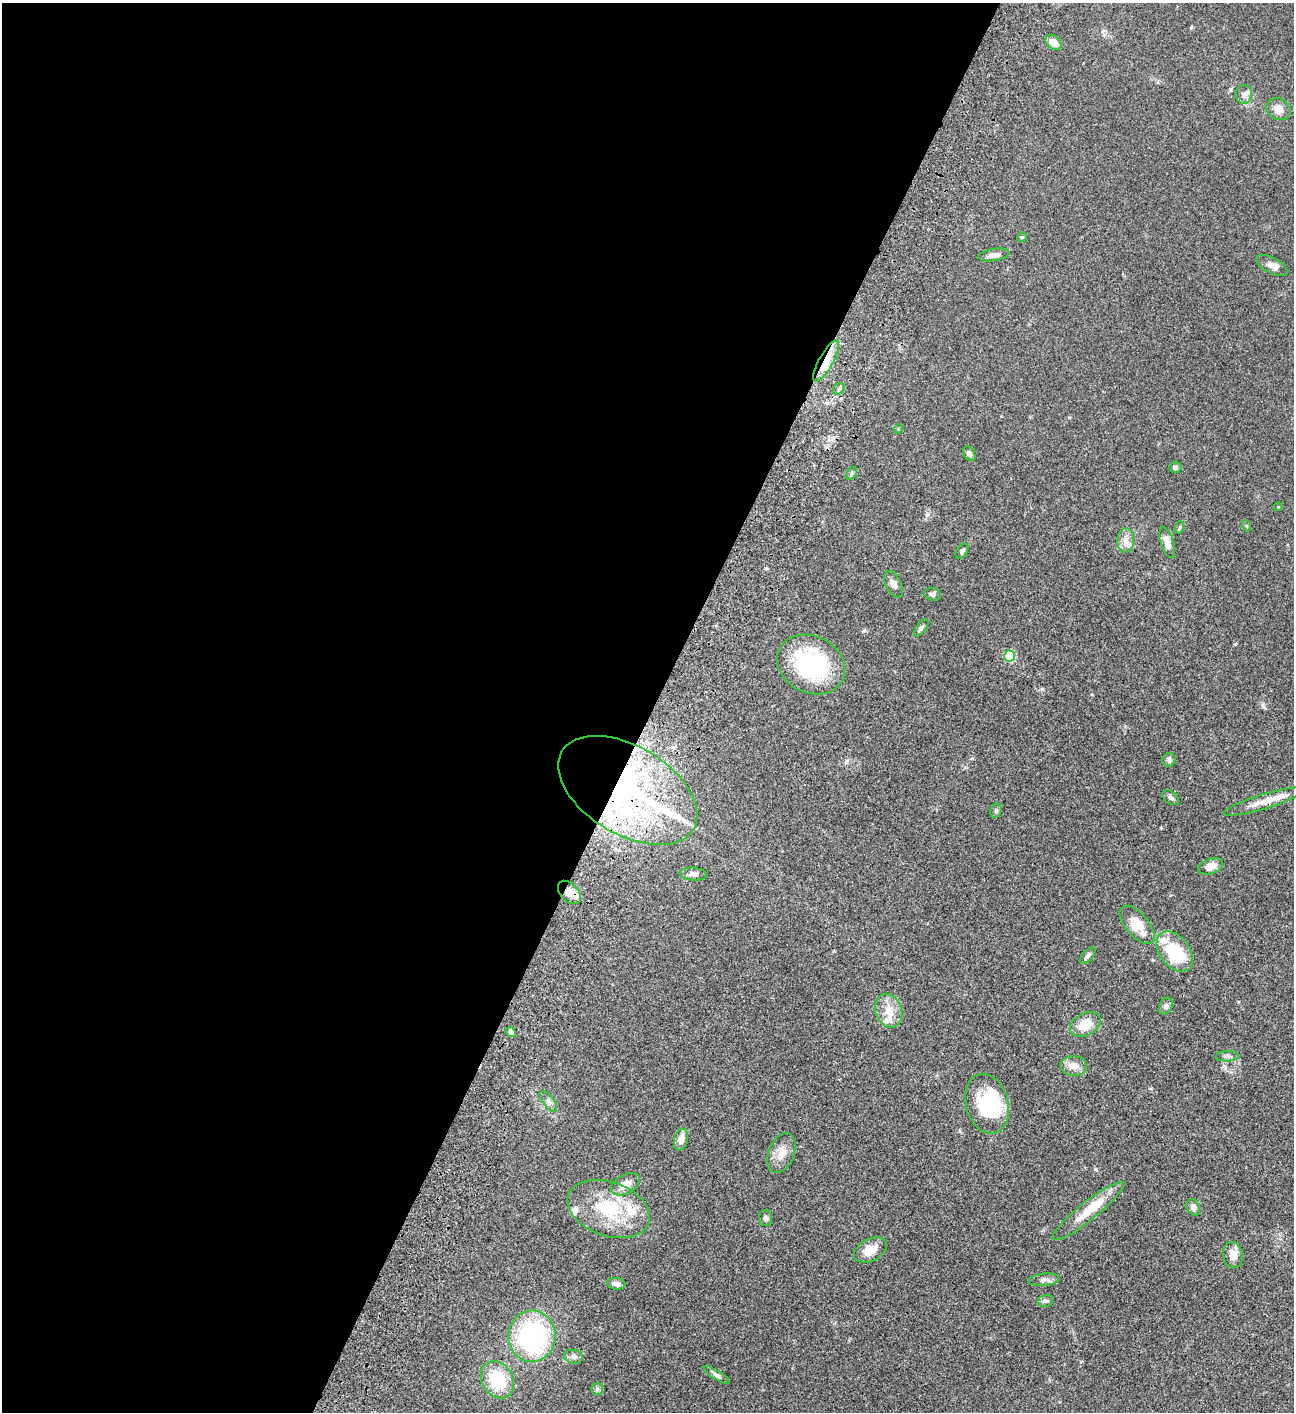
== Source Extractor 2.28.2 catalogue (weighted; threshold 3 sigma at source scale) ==
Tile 5 of 4 x 4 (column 1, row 2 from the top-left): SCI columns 505-1796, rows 3023-4432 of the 6049 x 6047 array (HDU 1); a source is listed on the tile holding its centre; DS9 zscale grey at full resolution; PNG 1296 x 1414 px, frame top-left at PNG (2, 3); each listed source drawn as its Kron ellipse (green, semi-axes under 4 px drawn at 4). Shown black and unused: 51% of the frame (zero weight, under 3 of 4 exposures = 13% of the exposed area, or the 3 px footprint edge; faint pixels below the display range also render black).
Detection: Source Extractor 2.28.2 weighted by HDU 2 'WHT'; one run over the whole footprint, this tile lists its part. Background 0.064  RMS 0.0059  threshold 0.0264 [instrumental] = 3 sigma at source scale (4.5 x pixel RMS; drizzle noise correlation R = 1.50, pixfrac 1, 0.05/0.05 arcsec/px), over >= 5 px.
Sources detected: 68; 2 inside a brighter object's white glare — neither listed nor drawn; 7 inside a brighter listed object's ellipse — not listed separately; the other 59 listed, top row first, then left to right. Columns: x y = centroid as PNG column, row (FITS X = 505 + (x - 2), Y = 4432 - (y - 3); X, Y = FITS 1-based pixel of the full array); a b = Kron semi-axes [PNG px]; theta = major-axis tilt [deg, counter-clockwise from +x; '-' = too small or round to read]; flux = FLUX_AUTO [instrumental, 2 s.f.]
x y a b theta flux
1053 42 9 6 -43 5.4
1244 94 9 8 - 2.4
1278 109 12 10 -33 4.2
1022 237 5 4 - 0.48
994 255 16 6 9 2.9
1272 265 17 7 -27 3.5
826 361 23 7 61 9
839 389 6 5 - 1
898 429 5 4 - 0.51
969 454 8 5 -56 1.6
1175 467 6 5 - 1.2
852 473 7 4 62 0.94
1278 507 4 3 - 0.39
1247 526 5 3 - 0.48
1180 527 6 4 71 0.68
1126 540 12 8 88 3.8
1167 543 16 6 -72 4.4
962 551 8 5 55 1.1
893 584 14 7 -63 2.8
932 594 8 6 -17 1.5
921 628 10 5 54 1.3
1010 656 6 5 - 31
811 665 35 28 -28 55
1169 760 7 6 - 1.7
628 790 76 44 -31 250
1171 798 9 6 -39 1.4
1264 802 41 7 17 7.7
996 811 7 5 68 0.98
1210 866 13 7 19 4.7
693 874 14 6 -4 2.4
569 892 14 9 -46 4.4
1137 925 23 11 -49 11
1175 951 22 14 -53 25
1088 956 10 5 48 1.6
1166 1006 9 6 61 1.5
889 1011 17 13 -70 7.9
1085 1024 16 11 27 10
511 1032 5 4 - 1.6
1227 1056 11 5 3 1.6
1073 1066 13 10 -5 5.1
548 1101 12 5 -53 1.9
987 1104 30 21 -74 36
681 1139 11 7 76 4.2
782 1153 21 12 69 6.2
625 1184 16 9 28 5.1
1193 1207 8 6 -62 2.1
609 1209 43 27 -20 33
1088 1211 45 9 39 11
766 1218 8 6 -87 1.5
870 1250 18 11 27 7.2
1233 1255 13 9 -79 4.9
1044 1280 16 6 5 2.2
616 1284 9 6 -9 2.5
1045 1301 8 6 13 1.3
532 1336 26 23 87 76
574 1357 9 7 -11 1.9
717 1375 15 4 -32 1.8
497 1380 19 15 -59 23
597 1389 6 5 - 1
Overlapping masked pixels (flux is a lower limit): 4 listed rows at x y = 826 361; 628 790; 1264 802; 569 892
Unlisted compact peaks at least as high as the median listed source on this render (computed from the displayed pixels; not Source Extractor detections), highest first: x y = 1235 644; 927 515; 1264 707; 1161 828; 766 568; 863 631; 1042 689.